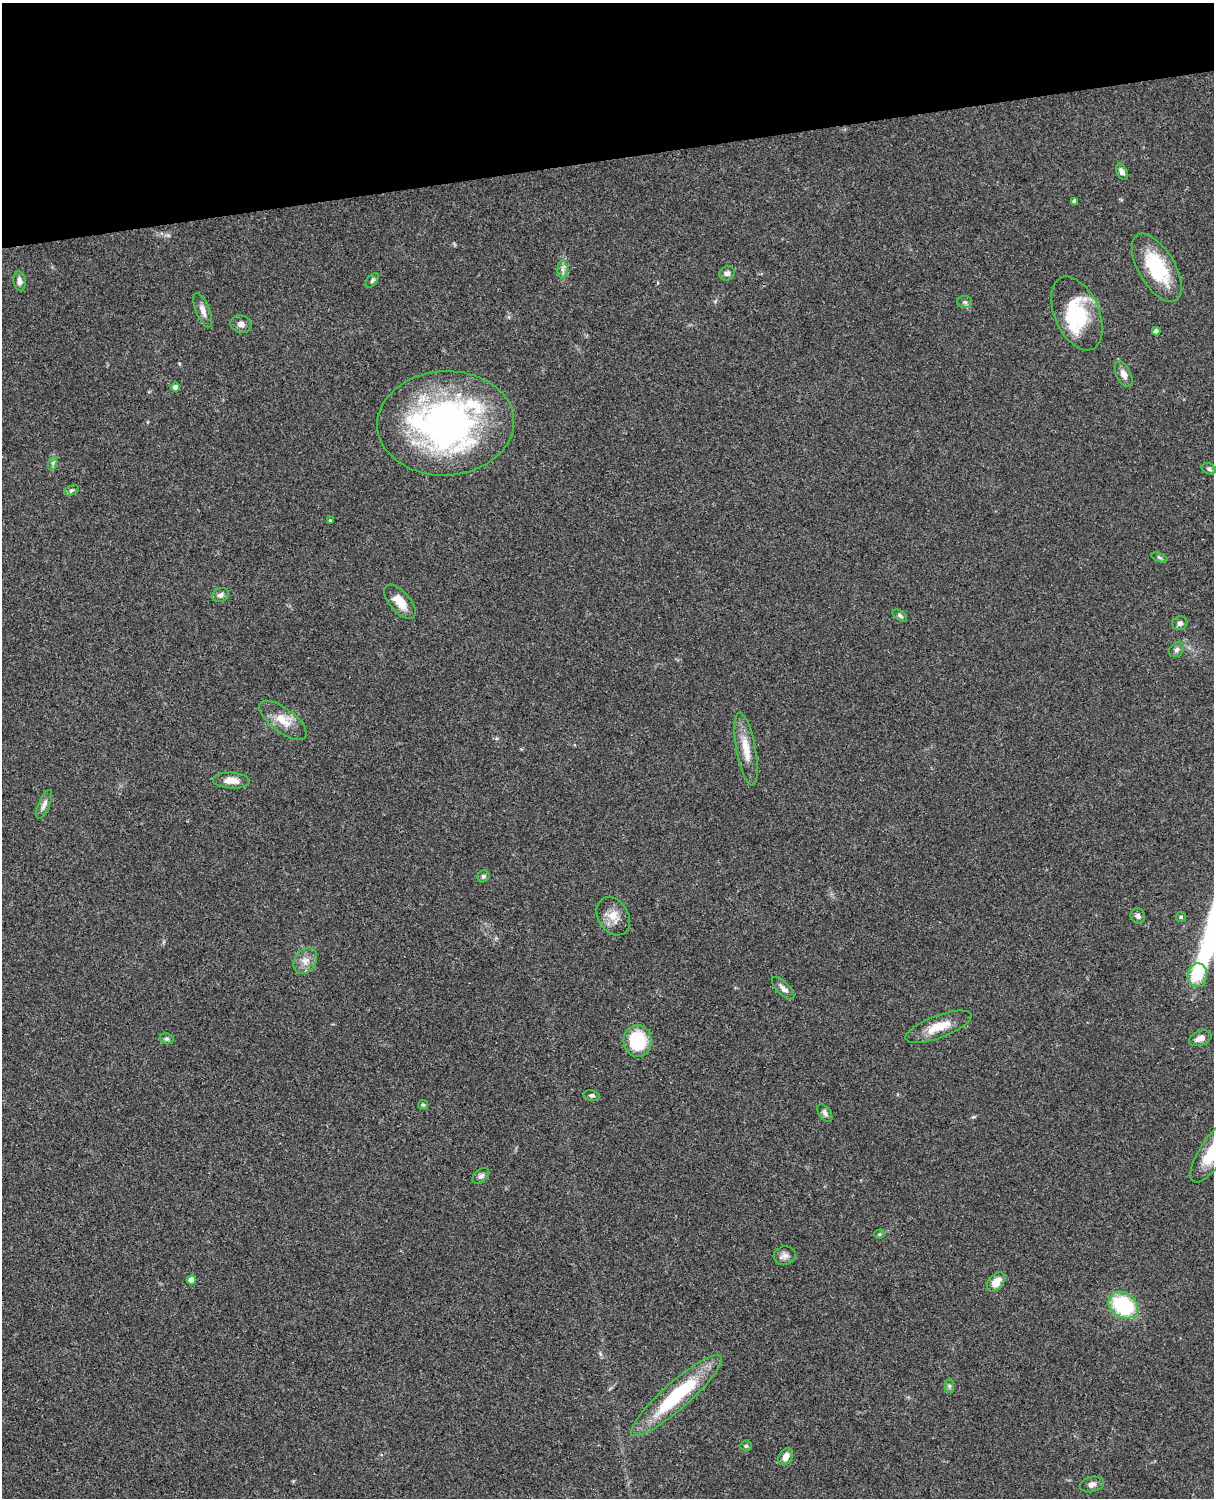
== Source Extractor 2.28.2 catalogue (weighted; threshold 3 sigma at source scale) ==
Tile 3 of 4 x 3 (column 3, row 1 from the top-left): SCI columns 2546-3757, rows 3269-4764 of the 5088 x 4928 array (HDU 1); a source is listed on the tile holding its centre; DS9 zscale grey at full resolution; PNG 1216 x 1500 px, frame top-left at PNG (2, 3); each listed source drawn as its Kron ellipse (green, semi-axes under 4 px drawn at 4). Shown black and unused: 10% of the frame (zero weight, under 3 of 4 exposures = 6% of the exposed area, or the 3 px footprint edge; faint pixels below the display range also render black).
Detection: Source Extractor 2.28.2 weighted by HDU 2 'WHT'; one run over the whole footprint, this tile lists its part. Background 0.098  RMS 0.0063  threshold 0.0283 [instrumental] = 3 sigma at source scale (4.5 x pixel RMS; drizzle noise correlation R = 1.50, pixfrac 1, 0.05/0.05 arcsec/px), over >= 5 px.
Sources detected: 56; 1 inside a brighter listed object's ellipse — not listed separately; the other 55 listed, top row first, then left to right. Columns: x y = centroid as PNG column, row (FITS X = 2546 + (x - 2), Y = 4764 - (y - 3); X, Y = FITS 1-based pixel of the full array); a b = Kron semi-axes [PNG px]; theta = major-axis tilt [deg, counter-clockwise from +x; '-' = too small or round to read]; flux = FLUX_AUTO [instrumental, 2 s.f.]
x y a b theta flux
1122 172 9 5 -63 2.6
1074 201 4 4 - 1.9
1157 268 38 18 -60 35
562 270 9 5 89 2.3
727 273 8 7 - 2.3
372 280 8 5 53 1.3
19 281 10 6 -82 2.5
965 302 7 6 - 1.6
203 310 18 7 -68 3.9
1077 313 39 22 -67 36
241 324 11 8 -17 3.3
1156 331 4 4 - 2.3
1124 374 13 7 -64 3.9
175 387 4 4 - 2.9
446 423 68 52 3 210
53 463 7 4 72 1.4
1209 469 7 5 -17 1.4
71 490 8 4 19 1.2
330 520 4 4 - 0.75
1159 557 8 3 -19 1
220 595 8 6 24 2.2
400 602 21 10 -49 9.7
900 615 8 5 -34 1.4
1180 623 8 6 20 1.9
1177 649 8 6 47 1.7
283 720 28 12 -37 10
746 749 37 9 -80 11
231 781 18 8 -3 6.1
44 804 15 5 67 3.1
483 876 6 5 - 1.2
613 916 20 15 -58 8.3
1138 916 8 7 - 2
1181 917 5 5 - 0.9
305 961 14 10 55 5.6
1197 975 12 9 85 18
783 988 15 6 -45 3.3
938 1027 35 11 20 13
1200 1038 12 7 21 4.4
167 1039 7 5 -14 1.2
638 1041 16 14 -87 33
592 1095 8 5 -10 1.4
423 1105 5 4 - 0.81
825 1113 10 5 -54 2.1
1213 1152 36 13 57 22
481 1176 9 6 40 1.9
879 1234 5 4 - 0.82
785 1256 11 9 15 2.9
191 1280 4 4 - 5.5
996 1282 11 7 48 7.6
1123 1305 16 12 -33 46
949 1386 7 4 -89 1.2
676 1396 59 13 41 51
746 1446 5 5 - 0.9
786 1457 9 6 56 4.6
1092 1485 12 7 14 2.6
Isophote crosses this tile's border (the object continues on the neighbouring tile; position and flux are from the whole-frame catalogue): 1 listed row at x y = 1213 1152